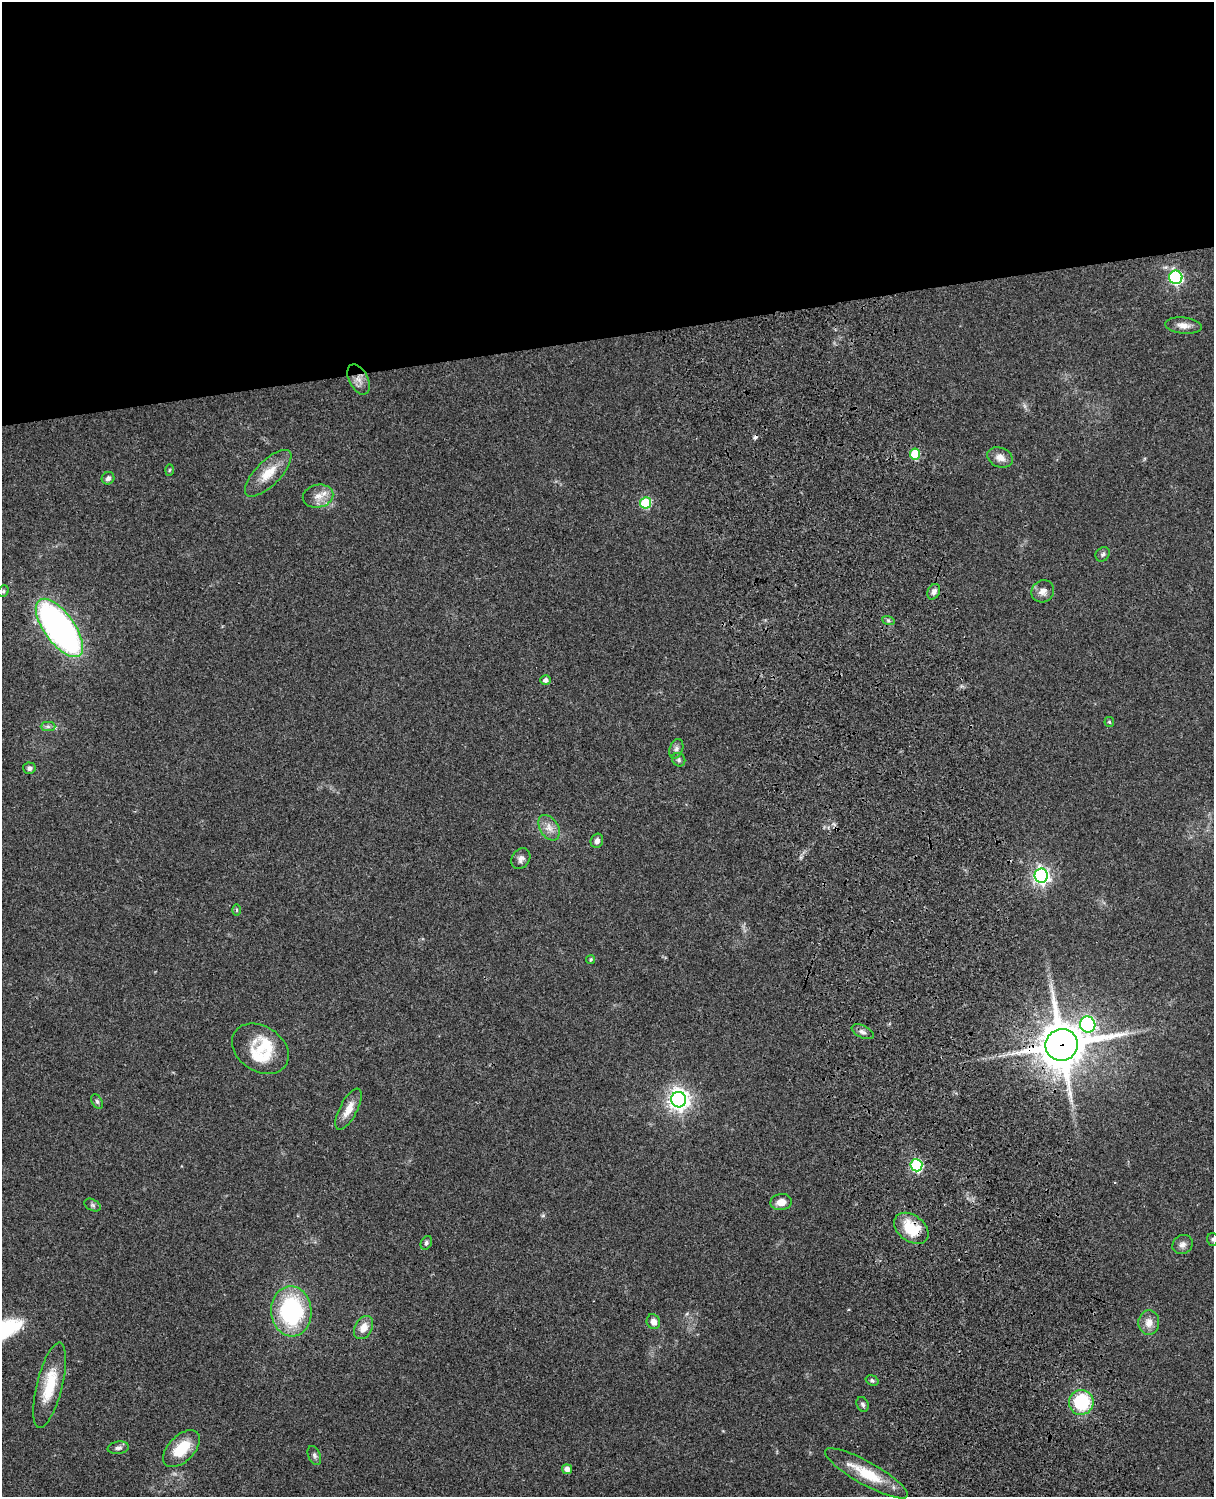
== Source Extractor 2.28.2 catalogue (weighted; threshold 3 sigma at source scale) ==
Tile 2 of 4 x 3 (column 2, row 1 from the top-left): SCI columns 1334-2545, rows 3269-4763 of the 5088 x 4927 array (HDU 1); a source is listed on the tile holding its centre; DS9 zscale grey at full resolution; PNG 1216 x 1499 px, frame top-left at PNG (2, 2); each listed source drawn as its Kron ellipse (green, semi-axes under 4 px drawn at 4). Shown black and unused: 23% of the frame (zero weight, under 3 of 4 exposures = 6% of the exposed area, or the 3 px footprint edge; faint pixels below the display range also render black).
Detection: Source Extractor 2.28.2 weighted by HDU 2 'WHT'; one run over the whole footprint, this tile lists its part. Background 0.0958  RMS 0.0062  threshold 0.0279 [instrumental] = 3 sigma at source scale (4.5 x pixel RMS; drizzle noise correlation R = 1.50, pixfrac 1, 0.05/0.05 arcsec/px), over >= 5 px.
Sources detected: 58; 1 inside a brighter object's white glare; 1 cosmic-ray / hot-pixel residue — neither listed nor drawn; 1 inside a brighter listed object's ellipse — not listed separately; the other 55 listed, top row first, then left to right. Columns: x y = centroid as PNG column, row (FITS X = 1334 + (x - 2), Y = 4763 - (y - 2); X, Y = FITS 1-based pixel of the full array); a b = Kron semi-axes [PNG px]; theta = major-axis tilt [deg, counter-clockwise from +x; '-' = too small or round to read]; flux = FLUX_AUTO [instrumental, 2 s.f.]
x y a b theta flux
1176 277 6 6 - 100
1183 325 18 8 -6 5.1
358 379 16 9 -63 5
915 454 5 5 - 29
1000 457 13 9 -21 4.9
169 470 5 3 - 0.65
268 473 30 12 45 13
108 478 6 6 - 2.1
318 496 15 11 12 6.6
646 503 5 5 - 42
1103 554 8 6 44 1.4
3 591 6 5 - 1
1043 591 12 10 39 4.2
934 592 8 6 61 2.6
888 620 6 4 -19 1.1
59 628 34 15 -54 220
546 680 5 4 - 2.8
1109 722 5 5 - 0.79
48 726 7 4 -1 1.5
676 749 10 6 67 2.3
679 760 7 6 - 1.4
29 768 6 6 - 1.8
549 828 14 9 -58 4.9
597 841 7 6 - 2.5
521 859 11 9 57 2.9
1041 876 7 6 - 220
237 910 6 4 90 0.76
591 959 4 4 - 0.76
1088 1024 8 7 - 140
863 1032 12 6 -25 2.3
1062 1045 16 16 - 2400
260 1049 30 22 -33 19
679 1100 8 7 - 390
97 1101 8 5 -62 1.2
349 1109 23 8 62 8.2
916 1165 6 6 - 74
781 1202 11 8 8 5.5
93 1205 9 5 -27 1.5
911 1228 19 13 -37 19
1213 1239 6 5 - 1.3
426 1243 7 5 64 1.4
1182 1244 11 9 38 3.1
291 1311 25 20 -86 76
653 1322 7 6 - 4.1
1149 1323 12 10 86 5.8
363 1328 12 8 61 6.4
872 1380 7 5 -19 1.2
50 1385 44 13 76 22
1081 1402 12 12 - 43
863 1404 8 5 -68 1.5
118 1448 11 6 9 2.1
181 1449 22 13 46 18
314 1455 10 6 -67 1.7
567 1469 5 5 - 3.9
866 1473 47 11 -29 22
Overlapping masked pixels (flux is a lower limit): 4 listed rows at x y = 358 379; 915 454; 1062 1045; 911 1228
Isophote crosses this tile's border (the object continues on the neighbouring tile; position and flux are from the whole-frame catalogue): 1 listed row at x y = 1213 1239